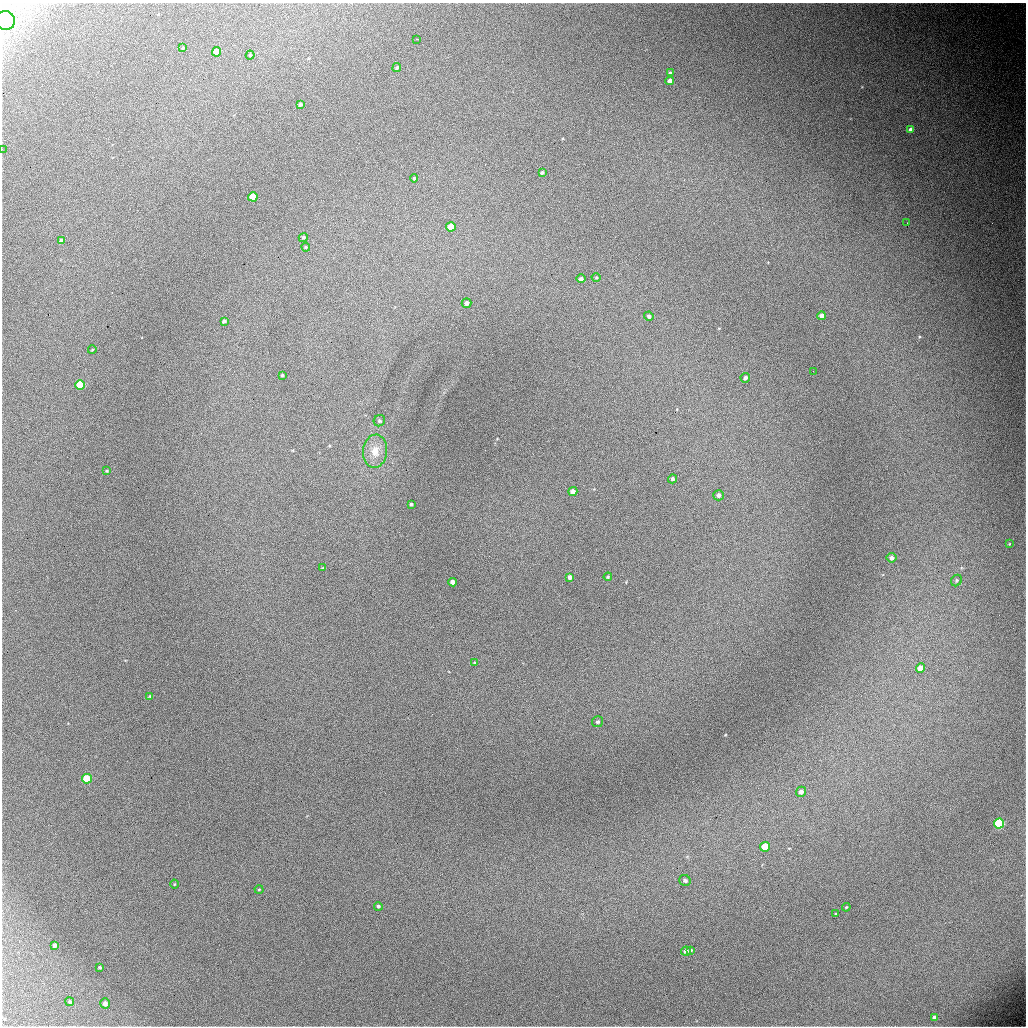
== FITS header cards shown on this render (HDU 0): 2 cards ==
NAXIS1  =                 1024 / length of data axis 1
NAXIS2  =                 1024 / length of data axis 2

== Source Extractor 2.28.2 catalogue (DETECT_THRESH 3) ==
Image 1024 x 1024 px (HDU 0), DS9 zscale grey, 1 PNG px = 1 image px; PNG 1028 x 1028 px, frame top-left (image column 1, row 1024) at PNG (2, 3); each listed source drawn as its Kron ellipse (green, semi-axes under 4 px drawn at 4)
Background 6550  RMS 62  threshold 186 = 3 sigma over >= 5 px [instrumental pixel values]
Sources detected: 65; all 65 listed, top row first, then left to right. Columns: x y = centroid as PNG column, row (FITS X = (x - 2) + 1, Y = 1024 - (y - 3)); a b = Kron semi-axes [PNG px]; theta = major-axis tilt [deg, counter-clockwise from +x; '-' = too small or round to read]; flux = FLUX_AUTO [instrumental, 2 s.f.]
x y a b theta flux
5 20 9 9 - 31000
417 39 3 2 - 2900
183 48 3 3 - 3000
216 52 5 4 - 53000
250 55 4 4 - 4600
397 67 4 4 - 6600
670 73 4 3 - 7500
670 81 4 4 - 20000
300 104 4 3 - 9800
911 129 4 4 - 16000
2 149 2 2 - 2900
542 173 4 3 - 7800
414 178 4 4 - 5400
253 197 5 4 - 110000
907 223 2 2 - 1300
451 227 5 4 - 80000
303 237 5 4 - 7800
61 241 4 4 - 14000
306 247 4 4 - 4300
596 277 4 3 - 4000
581 279 4 4 - 11000
467 303 5 4 - 13000
649 316 5 4 - 11000
822 316 4 4 - 22000
224 321 4 3 - 8900
92 350 4 2 - 3100
813 371 2 2 - 2000
282 375 4 4 - 4500
745 378 5 4 - 10000
80 385 5 5 - 190000
379 421 6 5 - 7200
375 451 16 12 82 61000
107 471 4 3 - 4000
672 479 4 4 - 8300
573 491 4 4 - 21000
719 495 5 5 - 14000
411 504 3 3 - 5800
1009 544 4 2 - 2600
891 558 5 4 - 16000
323 568 3 3 - 5000
570 577 4 4 - 14000
608 577 4 3 - 3900
956 580 6 5 - 7700
453 582 4 4 - 22000
475 663 3 2 - 3700
920 668 5 4 - 43000
150 696 4 3 - 4400
598 722 5 5 - 8100
87 779 5 5 - 180000
801 792 5 5 - 20000
999 823 5 5 - 410000
765 847 5 4 - 130000
685 880 6 5 - 13000
174 884 4 3 - 3000
259 889 4 3 - 2900
378 906 4 4 - 7200
846 907 4 3 - 4300
835 914 3 2 - 3400
55 945 4 3 - 10000
690 950 4 3 - 6900
686 951 5 4 - 15000
100 967 3 3 - 5100
70 1002 4 4 - 7700
105 1003 5 4 - 18000
934 1017 4 3 - 9400
At the frame edge (FLAGS 8, measured only in part): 1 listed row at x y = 2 149